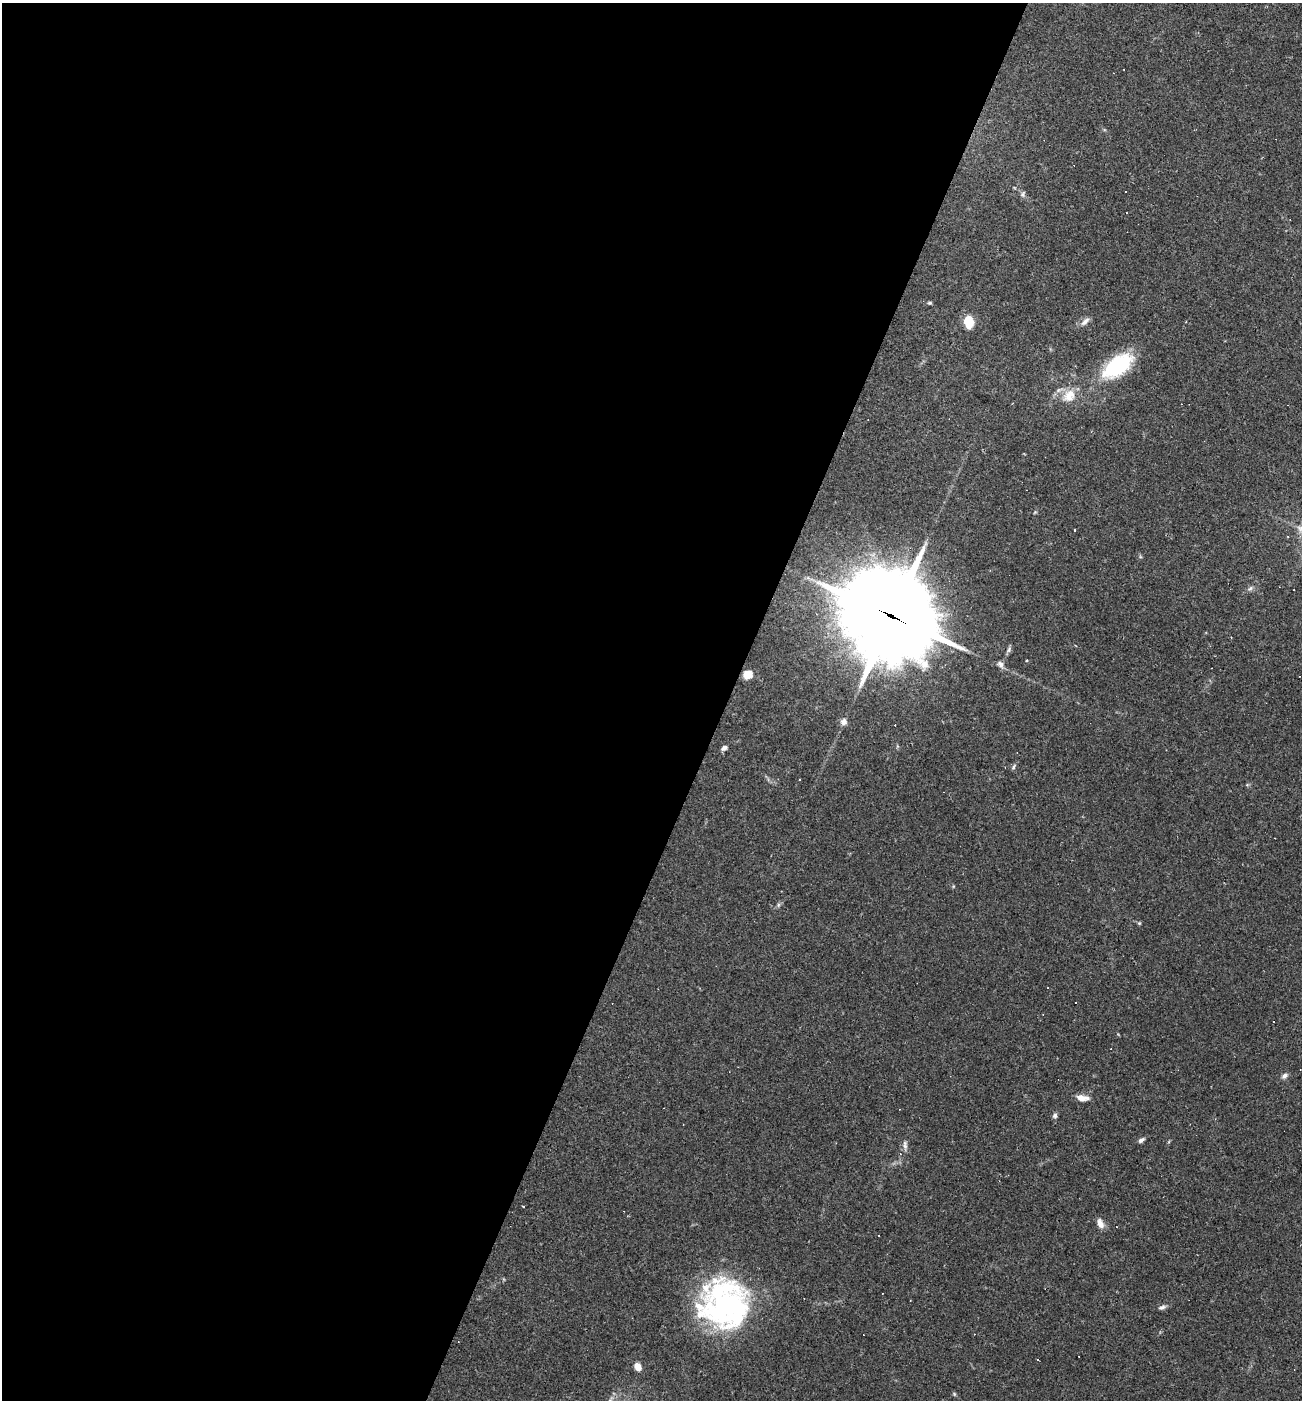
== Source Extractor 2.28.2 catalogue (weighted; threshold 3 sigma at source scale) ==
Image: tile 5 of 4 x 4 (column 1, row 2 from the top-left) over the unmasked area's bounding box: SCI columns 137-1436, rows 2799-4196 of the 5606 x 5595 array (HDU 1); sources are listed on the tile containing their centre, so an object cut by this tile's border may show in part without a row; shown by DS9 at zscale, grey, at full resolution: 1 PNG px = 1 image px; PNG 1304 x 1402 px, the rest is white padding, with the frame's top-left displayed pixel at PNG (2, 3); no overlay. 56% of this frame is shown black and not used: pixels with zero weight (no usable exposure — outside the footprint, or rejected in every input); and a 3 px margin inside the footprint's outer edge (the drizzle kernel's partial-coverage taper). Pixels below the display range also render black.
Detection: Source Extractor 2.28.2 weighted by HDU 2 'WHT'; one run over the whole footprint, this tile lists its part. Background 0.109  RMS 0.0071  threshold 0.0318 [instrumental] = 3 sigma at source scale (4.5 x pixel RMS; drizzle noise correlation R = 1.50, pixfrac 1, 0.05/0.05 arcsec/px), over >= 5 px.
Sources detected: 47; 15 cosmic-ray / hot-pixel residue — not listed; the other 32 listed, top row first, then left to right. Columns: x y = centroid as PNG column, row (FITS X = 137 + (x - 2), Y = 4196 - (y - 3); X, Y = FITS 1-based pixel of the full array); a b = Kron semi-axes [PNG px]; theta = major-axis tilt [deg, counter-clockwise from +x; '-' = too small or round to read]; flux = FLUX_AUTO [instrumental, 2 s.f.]
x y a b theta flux
1023 194 9 6 65 1.7
1126 213 2 2 - 0.46
930 303 5 4 - 1
1085 321 15 7 43 3.5
968 322 14 10 -79 12
1118 366 41 21 36 49
1069 396 20 16 50 13
1035 512 5 4 - 0.73
1075 530 3 3 - 2.9
1250 588 7 5 43 1.7
890 616 40 27 -29 11000
1000 664 9 7 -53 3
747 675 5 5 - 32
844 722 8 8 - 3.3
724 748 7 6 - 2.3
1013 767 8 4 56 1.4
799 779 3 2 - 0.68
1247 785 5 4 - 0.97
778 905 7 4 72 1.2
1139 923 5 5 - 0.84
1284 1076 9 6 39 2.3
1082 1098 13 6 -6 7.1
1055 1116 6 6 - 1.7
1141 1140 8 5 34 2.1
905 1145 13 5 -86 2.7
523 1206 3 3 - 1.8
1100 1223 13 8 -69 4.3
724 1304 52 49 -52 170
1162 1307 11 5 20 2.1
1037 1360 3 2 - 0.76
637 1366 9 7 -58 5.6
954 1394 6 4 -72 0.88
Overlapping masked pixels (flux is a lower limit): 1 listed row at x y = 890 616